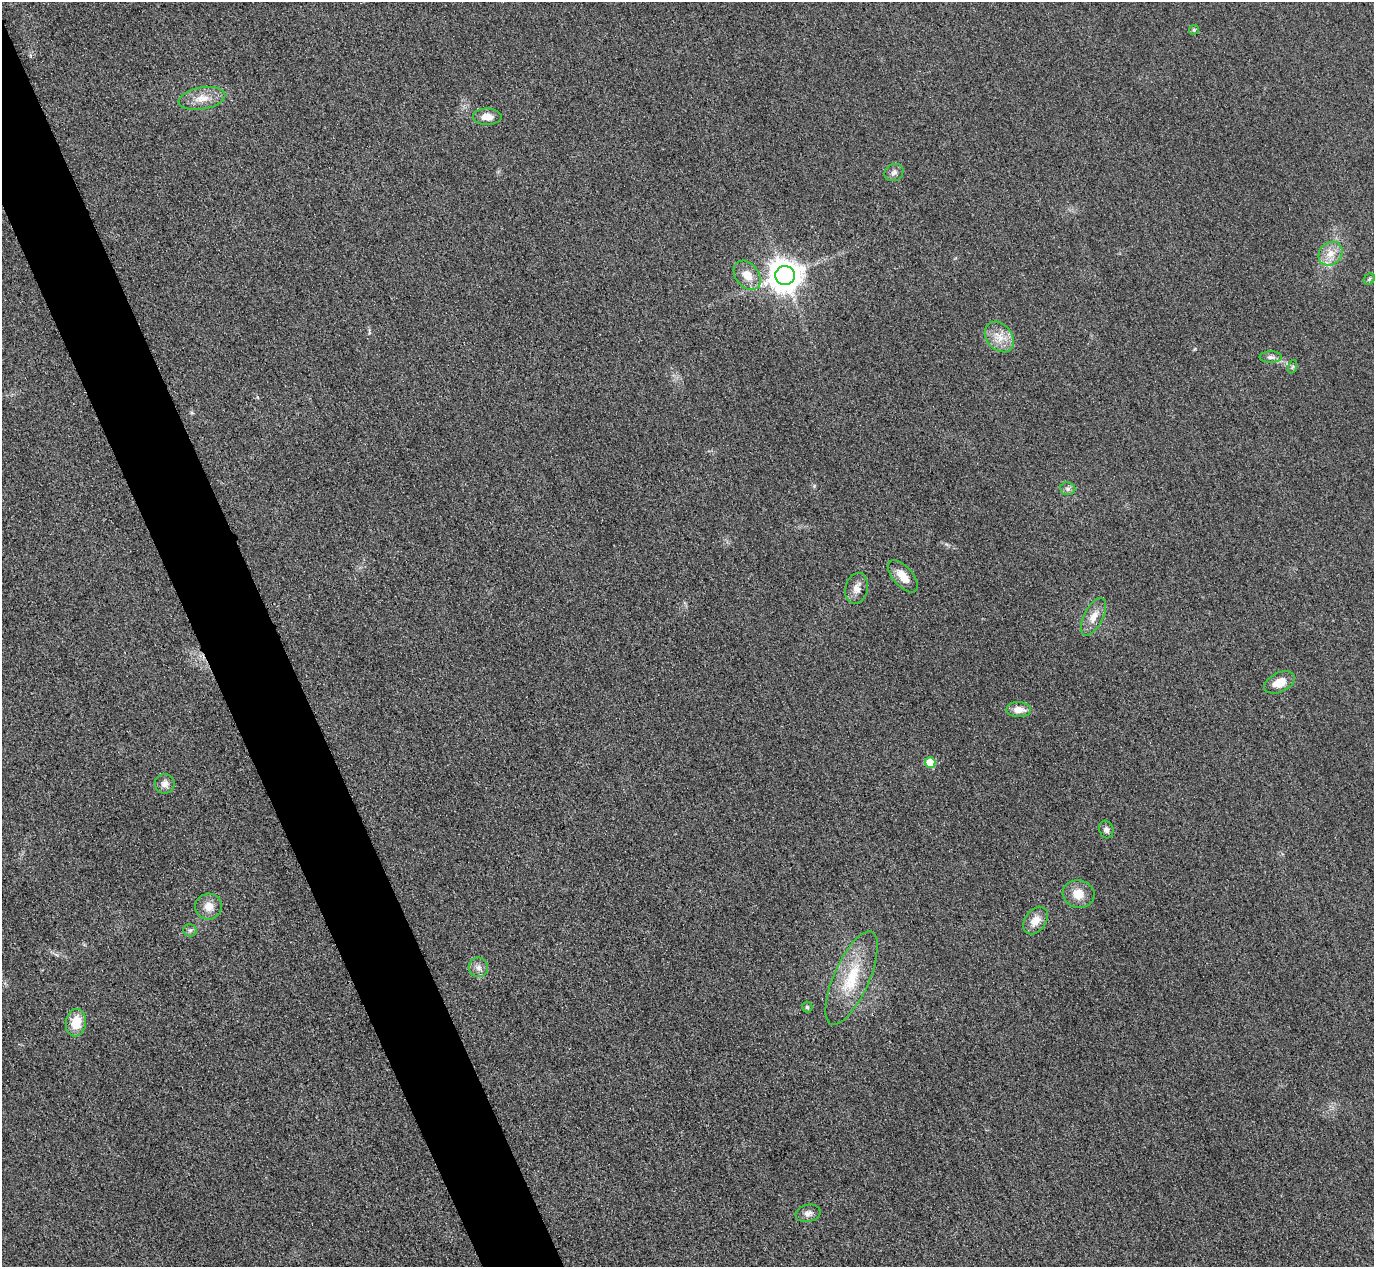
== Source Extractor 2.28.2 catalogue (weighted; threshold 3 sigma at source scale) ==
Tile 11 of 4 x 4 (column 3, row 3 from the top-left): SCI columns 2773-4144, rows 1568-2832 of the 5546 x 5533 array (HDU 1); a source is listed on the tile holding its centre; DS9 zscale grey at full resolution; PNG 1376 x 1269 px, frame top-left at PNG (2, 2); each listed source drawn as its Kron ellipse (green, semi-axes under 4 px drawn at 4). Shown black and unused: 5% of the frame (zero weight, under 3 of 4 exposures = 3% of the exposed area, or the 3 px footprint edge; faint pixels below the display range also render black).
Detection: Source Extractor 2.28.2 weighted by HDU 2 'WHT'; one run over the whole footprint, this tile lists its part. Background 0.146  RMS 0.019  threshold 0.0864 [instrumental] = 3 sigma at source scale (4.5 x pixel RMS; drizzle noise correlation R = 1.50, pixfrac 1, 0.05/0.05 arcsec/px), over >= 5 px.
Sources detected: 29; all 29 listed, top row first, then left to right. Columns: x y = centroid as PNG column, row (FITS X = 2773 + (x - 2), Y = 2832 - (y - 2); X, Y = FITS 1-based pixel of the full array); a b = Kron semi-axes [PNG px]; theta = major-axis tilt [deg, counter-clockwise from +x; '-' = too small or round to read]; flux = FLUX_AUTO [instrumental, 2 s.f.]
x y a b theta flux
1194 30 5 4 - 2.8
202 98 23 11 10 28
487 117 14 8 0 17
894 172 10 8 31 7.8
1330 254 13 11 42 23
747 275 16 11 -51 28
785 275 10 9 - 3500
1369 279 6 5 - 3.1
999 337 17 12 -50 27
1271 357 11 5 0 8.1
1292 367 7 4 71 3
1068 489 7 6 - 5.4
903 576 20 9 -49 28
857 588 16 11 76 15
1093 617 21 9 63 22
1279 682 16 9 25 27
1019 710 12 7 -3 19
930 762 5 5 - 56
165 784 10 9 - 12
1106 830 9 7 -73 6.5
1078 894 16 14 -13 29
209 906 13 13 - 20
1035 921 15 10 54 24
190 930 6 6 - 4.4
478 967 10 10 - 11
851 978 50 17 66 93
807 1007 5 5 - 3.3
76 1023 14 10 82 40
808 1213 12 8 12 9.6